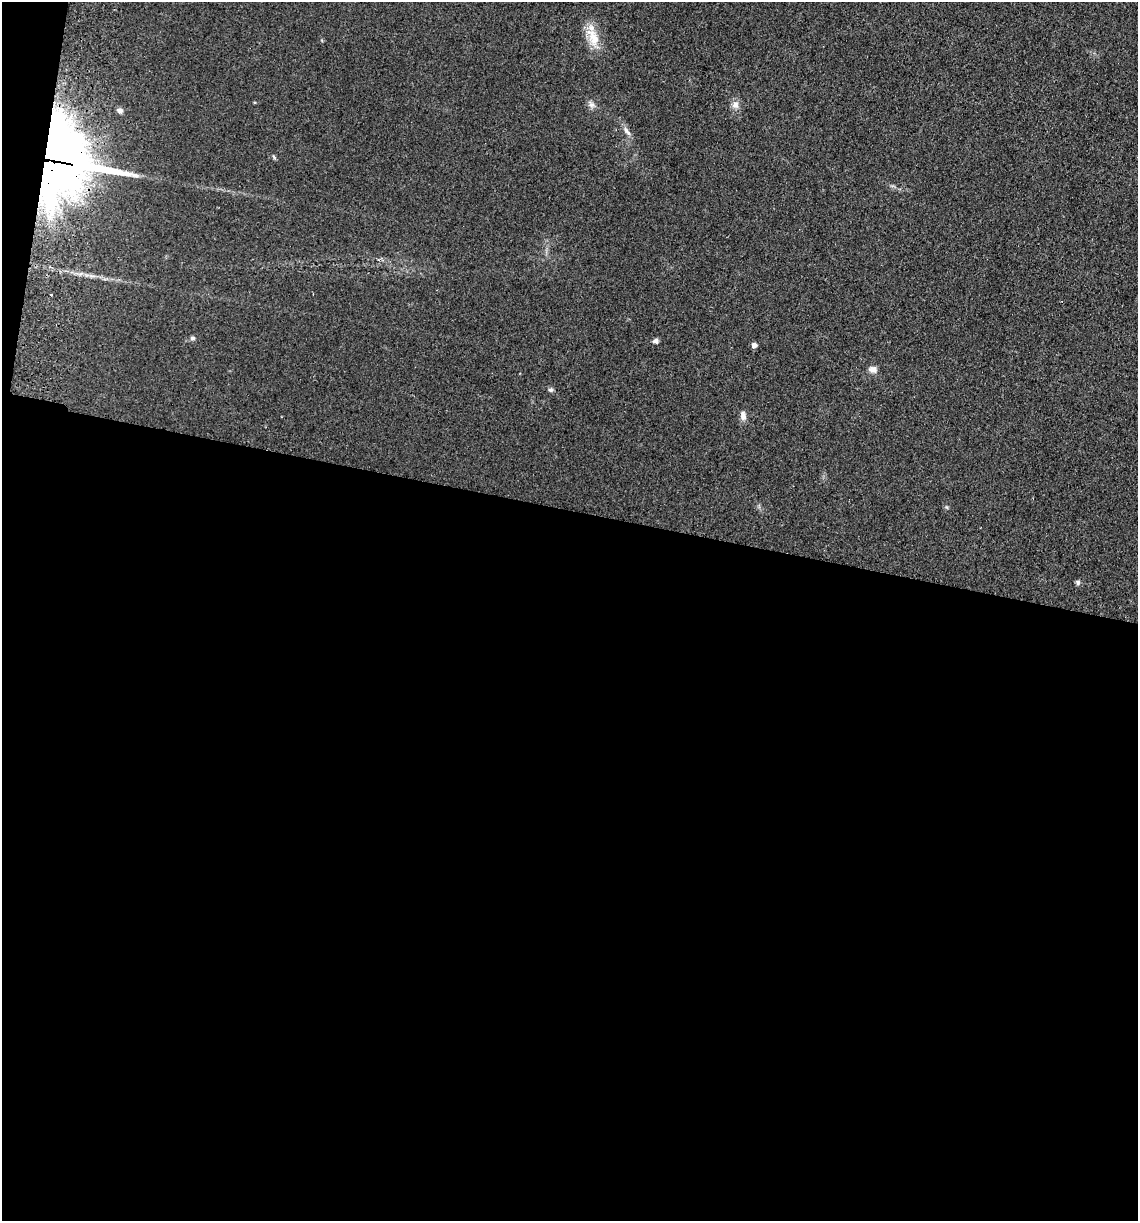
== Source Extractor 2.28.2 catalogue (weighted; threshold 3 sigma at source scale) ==
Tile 13 of 4 x 4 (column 1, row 4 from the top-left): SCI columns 175-1310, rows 13-1231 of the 5008 x 4901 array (HDU 1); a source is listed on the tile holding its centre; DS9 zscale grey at full resolution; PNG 1140 x 1223 px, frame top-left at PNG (2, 2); no overlay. Shown black and unused: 59% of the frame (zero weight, under 2 of 3 exposures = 3% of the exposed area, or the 3 px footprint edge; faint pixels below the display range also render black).
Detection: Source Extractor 2.28.2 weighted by HDU 2 'WHT'; one run over the whole footprint, this tile lists its part. Background 0.111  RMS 0.01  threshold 0.0449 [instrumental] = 3 sigma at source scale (4.5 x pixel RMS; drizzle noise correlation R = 1.50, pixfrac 1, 0.05/0.05 arcsec/px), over >= 5 px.
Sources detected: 17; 2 inside a brighter object's white glare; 1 cosmic-ray / hot-pixel residue — not listed; the other 14 listed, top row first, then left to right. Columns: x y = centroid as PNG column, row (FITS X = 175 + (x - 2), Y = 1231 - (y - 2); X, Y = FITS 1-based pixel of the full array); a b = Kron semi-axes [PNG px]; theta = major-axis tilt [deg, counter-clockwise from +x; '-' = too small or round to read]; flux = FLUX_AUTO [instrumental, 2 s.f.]
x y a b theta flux
593 37 30 13 -70 20
591 104 11 6 -56 3.9
735 105 10 9 - 5.6
120 110 8 6 -23 3.6
627 131 16 5 -50 4.8
274 157 7 4 -47 1.4
50 170 76 51 50 810
192 338 7 5 1 2.2
655 341 6 5 - 2.9
754 345 4 4 - 5.9
872 369 10 8 -7 5.3
551 390 7 6 - 2.2
743 416 12 7 -83 5.1
1078 582 7 6 - 2.1
Overlapping masked pixels (flux is a lower limit): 1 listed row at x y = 50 170